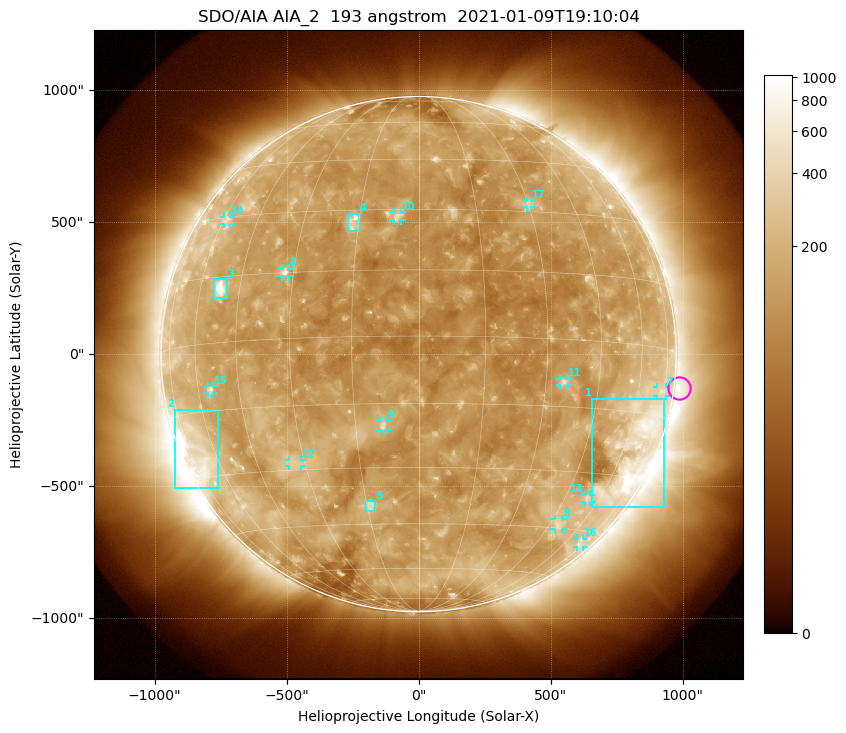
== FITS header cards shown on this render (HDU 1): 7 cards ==
TELESCOP= 'SDO/AIA'
INSTRUME= 'AIA_2'
WAVELNTH=                  193
WAVEUNIT= 'angstrom'
DATE-OBS= '2021-01-09T19:10:04.84'
CTYPE1  = 'HPLN-TAN'
CTYPE2  = 'HPLT-TAN'

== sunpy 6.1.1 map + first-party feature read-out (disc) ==
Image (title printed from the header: SDO/AIA AIA_2  193 angstrom  2021-01-09T19:10:04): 1024 x 1024 px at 2.4 arcsec/px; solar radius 976 arcsec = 407 px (full disc in frame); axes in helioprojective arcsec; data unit not stated in the header (colour bar unlabelled)
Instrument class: DISC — disc imager (sunpy class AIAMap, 193 A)
Bright regions (active regions / flare kernels): reference = the median radial profile (limb darkening/brightening removed); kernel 9 px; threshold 5 sigma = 188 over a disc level ~126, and >= 1.15x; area >= 12 px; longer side >= 10 px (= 24 arcsec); searched inside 0.97 R_sun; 17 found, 17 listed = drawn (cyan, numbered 1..; 12 of them under ~33 arcsec drawn as corner ticks so the feature stays visible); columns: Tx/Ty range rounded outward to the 5 arcsec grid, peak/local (2 s.f.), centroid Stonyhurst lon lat
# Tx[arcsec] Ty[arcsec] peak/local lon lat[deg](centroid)
1 655..930 -580..-165 5 +65 -23
2 -925..-755 -510..-210 5.6 -69 -24
3 -775..-725 210..285 7.6 -52 +12
4 -270..-225 465..535 4.6 -16 +27
5 -200..-160 -595..-555 3.7 -14 -40
6 -520..-490 295..325 4.9 -32 +15
7 905..935 -160..-125 2.4 +73 -9
8 515..545 -665..-625 2.9 +49 -44
9 -150..-120 -285..-250 4.3 -8 -20
10 -95..-65 505..540 3.7 -5 +28
11 535..565 -120..-90 3.7 +35 -9
12 -490..-445 -425..-400 2.6 -33 -28
13 625..650 -560..-530 2.8 +54 -36
14 -740..-710 495..520 2.5 -58 +29
15 -800..-775 -150..-120 3.2 -55 -10
16 600..625 -730..-695 2 +70 -48
17 410..430 555..580 2.7 +30 +32
Off-limb structures (1.02-1.3 R_sun): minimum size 162 px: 2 found; the strongest spans PA ~215..325 deg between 1.02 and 1.3 R_sun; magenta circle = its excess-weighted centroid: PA ~265 deg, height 1.02 R_sun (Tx ~990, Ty ~-130 arcsec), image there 1.8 x the reference